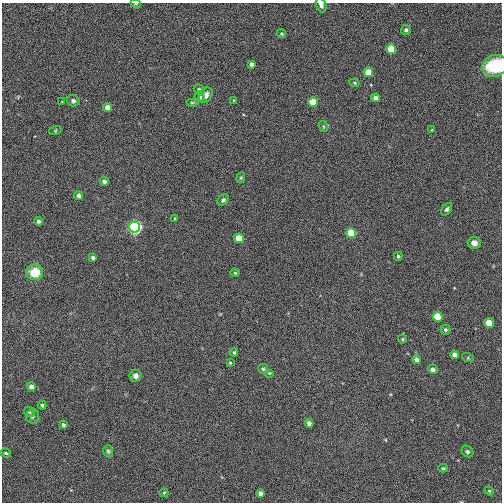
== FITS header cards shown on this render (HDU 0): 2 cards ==
NAXIS1  =                  500
NAXIS2  =                  500

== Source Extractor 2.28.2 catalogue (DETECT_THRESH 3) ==
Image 500 x 500 px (HDU 0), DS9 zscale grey, 1 PNG px = 1 image px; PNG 504 x 504 px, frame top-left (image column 1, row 500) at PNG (2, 3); each listed source drawn as its Kron ellipse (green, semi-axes under 4 px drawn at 4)
Background 0.00138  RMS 0.21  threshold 0.622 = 3 sigma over >= 5 px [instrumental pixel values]
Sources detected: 63; all 63 listed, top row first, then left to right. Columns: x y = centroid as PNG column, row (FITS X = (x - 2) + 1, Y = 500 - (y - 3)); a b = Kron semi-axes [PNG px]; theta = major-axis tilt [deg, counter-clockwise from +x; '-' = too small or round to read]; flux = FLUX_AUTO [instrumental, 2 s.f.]
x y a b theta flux
136 4 5 3 - 12
321 5 7 5 -68 42
406 30 5 5 - 33
281 33 5 4 - 18
391 49 5 5 - 450
251 64 4 3 - 39
495 66 13 10 18 560
368 72 5 4 - 280
354 83 5 4 - 18
199 89 5 4 - 29
206 95 8 6 55 89
200 97 5 4 - 24
376 98 4 4 - 73
234 100 4 2 - 9.5
73 101 6 5 - 37
62 102 3 3 - 10
192 102 6 4 0 21
313 102 5 4 - 380
108 107 4 4 - 110
323 126 5 3 - 14
432 130 4 3 - 12
55 131 6 4 19 16
241 178 5 4 - 18
104 181 4 4 - 50
79 196 4 4 - 66
223 200 6 5 - 29
447 209 7 4 56 29
175 218 3 3 - 16
38 221 4 4 - 29
135 227 5 5 - 5200
351 233 5 5 - 530
239 238 5 4 - 420
474 243 6 6 - 69
398 256 4 4 - 23
93 258 4 4 - 38
35 272 8 7 - 330
235 273 4 4 - 16
437 317 5 5 - 650
489 323 5 4 - 280
446 330 5 5 - 24
402 339 4 4 - 12
234 352 4 4 - 20
454 355 4 4 - 94
468 358 6 4 -18 18
417 360 4 4 - 71
230 363 4 3 - 16
263 369 5 5 - 21
433 369 5 4 - 54
269 373 4 4 - 13
135 376 6 6 - 50
31 387 4 4 - 82
42 405 4 3 - 27
29 412 6 4 -44 19
32 416 7 6 - 37
309 423 4 4 - 66
63 425 4 3 - 23
108 451 6 4 -74 22
467 452 6 5 - 29
6 453 5 4 - 20
443 468 5 4 - 18
489 491 4 4 - 14
164 493 4 4 - 15
260 493 4 4 - 74
At the frame edge (FLAGS 8, measured only in part): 3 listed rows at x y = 136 4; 321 5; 495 66